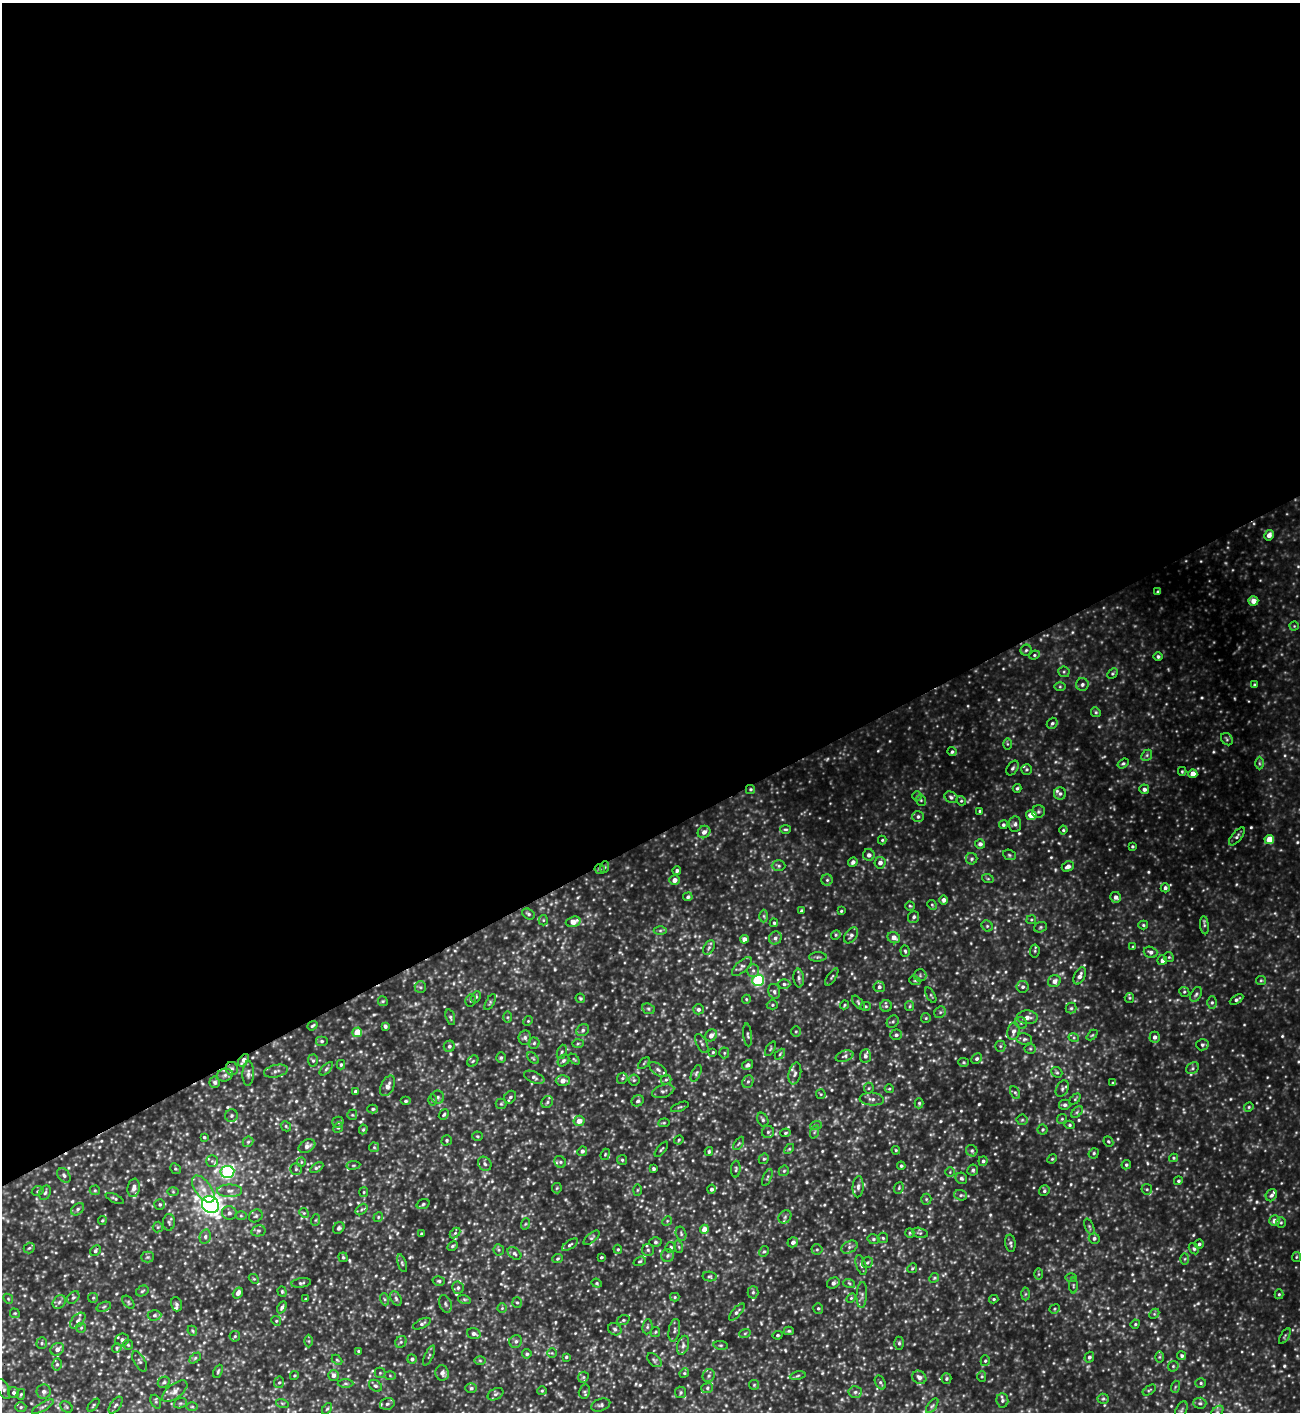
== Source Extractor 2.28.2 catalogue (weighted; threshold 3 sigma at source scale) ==
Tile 2 of 4 x 4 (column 2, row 1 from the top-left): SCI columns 1585-2882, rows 4230-5639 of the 5629 x 5640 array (HDU 1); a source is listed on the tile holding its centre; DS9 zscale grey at full resolution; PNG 1302 x 1414 px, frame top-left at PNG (2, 3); each listed source drawn as its Kron ellipse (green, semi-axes under 4 px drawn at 4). Shown black and unused: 59% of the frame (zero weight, under 3 of 4 exposures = <1% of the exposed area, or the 3 px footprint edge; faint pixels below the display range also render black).
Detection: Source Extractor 2.28.2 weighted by HDU 2 'WHT'; one run over the whole footprint, this tile lists its part. Background 0.126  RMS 0.02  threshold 0.0878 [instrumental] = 3 sigma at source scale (4.5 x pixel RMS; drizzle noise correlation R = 1.50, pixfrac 1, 0.05/0.05 arcsec/px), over >= 5 px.
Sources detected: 738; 11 too faint to see at this stretch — neither listed nor drawn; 12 inside a brighter listed object's ellipse — not listed separately; of the other 715, all 500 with FLUX_AUTO >= 2.28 (the completeness limit of this list) listed and drawn (215 fainter detections not listed), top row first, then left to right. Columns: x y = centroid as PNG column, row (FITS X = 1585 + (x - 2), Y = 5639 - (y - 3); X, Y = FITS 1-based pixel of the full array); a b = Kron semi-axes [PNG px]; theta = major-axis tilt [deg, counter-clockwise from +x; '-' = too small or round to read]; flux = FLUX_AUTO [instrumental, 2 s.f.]
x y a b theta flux
1269 535 5 4 - 11
1158 592 4 3 - 4.5
1253 601 5 4 - 17
1294 626 4 4 - 2.4
1026 650 5 5 - 3.7
1034 655 5 4 - 2.9
1158 657 4 4 - 4
1064 672 6 5 - 3.3
1112 674 6 4 44 2.5
1082 684 6 6 - 5.2
1254 685 4 3 - 2.9
1060 687 6 4 0 2.7
1096 712 5 4 - 2.9
1052 723 6 5 - 3.8
1227 739 6 5 - 3.5
1007 744 6 4 -89 2.4
952 752 4 4 - 3.5
1147 755 6 4 47 3.7
1123 763 6 4 36 3.4
1259 763 6 4 -89 2.9
1013 768 8 5 58 4.3
1026 769 5 5 - 3.4
1182 771 4 3 - 2.3
1193 774 4 4 - 21
1017 788 4 3 - 3.2
750 789 4 4 - 3
1144 789 5 5 - 6.7
1060 794 6 6 - 4.9
917 796 5 5 - 2.6
951 797 7 5 -30 4.5
921 800 6 5 - 2.6
961 801 5 4 - 2.5
980 811 4 3 - 3
1038 812 6 6 - 4.3
1031 815 5 5 - 23
918 817 6 5 - 4.5
1015 824 8 6 83 5.7
1003 825 4 4 - 3.6
785 829 5 4 - 2.6
1063 830 4 4 - 2.6
704 832 7 6 - 9.2
1237 836 11 5 49 5.2
1269 839 5 4 - 29
882 840 4 4 - 2.3
980 844 5 5 - 6.2
1132 846 3 3 - 2.6
869 855 6 5 - 8
1009 855 6 5 - 3
972 859 6 5 - 3.6
853 862 5 4 - 6.8
880 863 6 5 - 9.1
779 866 7 5 0 4.3
1068 866 6 5 - 8.9
605 867 6 4 71 2.8
600 869 5 4 - 2.6
677 871 4 3 - 5
988 879 6 3 -19 2.3
674 880 5 5 - 11
827 880 6 6 - 3.6
1165 888 4 4 - 5
688 897 5 4 - 4
1116 897 6 5 - 7.5
944 900 5 4 - 7.4
932 905 5 4 - 2.3
910 906 4 4 - 2.4
801 911 4 3 - 3
841 911 4 4 - 2.3
528 914 7 5 -32 4
764 916 6 4 -88 3.2
914 917 6 5 - 4.6
543 920 5 5 - 2.5
1031 920 5 4 - 2.5
573 922 7 5 15 19
774 923 4 4 - 2.8
1143 925 5 4 - 2.8
1204 925 9 4 -84 4
987 926 6 5 - 3.3
1040 927 6 5 - 3.3
660 930 6 4 0 3.6
836 935 5 4 - 2.5
851 935 9 5 54 5.4
775 938 7 6 - 6.1
894 938 6 5 - 12
744 939 4 4 - 12
709 947 8 5 62 4.3
1133 947 4 4 - 3.7
905 951 6 4 -87 3.1
1035 951 6 4 84 3.2
1151 952 7 5 -17 6.5
818 957 9 4 2 3.8
1169 957 5 4 - 2.5
1162 960 5 5 - 8.3
742 966 12 5 43 6.3
753 970 6 5 - 5.1
920 975 6 6 - 3.8
1080 976 9 5 64 9.2
832 977 10 3 56 2.9
799 978 9 5 -84 5.3
758 980 6 5 - 240
1261 980 5 4 - 2.5
915 981 6 3 -18 2.3
1054 981 6 5 - 9.9
784 984 6 5 - 3.9
420 987 6 5 - 3.8
879 987 6 5 - 5.4
1023 987 6 5 - 5
774 991 8 5 -75 5.1
1184 992 5 5 - 2.9
1196 994 8 5 62 4.6
931 995 8 3 -61 2.4
476 997 6 4 64 2.6
580 998 5 4 - 2.8
1129 998 5 4 - 2.5
746 999 4 4 - 2.3
1237 999 7 3 31 4.2
470 1000 6 5 - 3
383 1001 5 4 - 2.5
490 1002 9 3 62 2.9
1212 1002 6 5 - 3.7
858 1003 8 4 -50 3.8
772 1005 6 4 0 3
844 1005 4 3 - 2.3
865 1006 5 4 - 2.5
886 1006 6 5 - 3.5
910 1006 5 4 - 2.7
1071 1008 5 5 - 3.4
648 1009 6 5 - 3.6
698 1009 5 5 - 5.6
940 1012 6 5 - 3.4
450 1017 8 4 -73 3.6
507 1017 6 4 89 2.8
1027 1017 10 6 -3 12
926 1018 5 4 - 2.5
528 1021 5 4 - 2.3
893 1022 6 5 - 3.7
1021 1023 6 5 - 4.3
312 1026 5 3 - 3
385 1026 4 3 - 4.4
583 1030 7 5 34 4.4
796 1031 5 5 - 3.1
1013 1031 9 6 78 8.8
357 1032 5 4 - 39
711 1035 6 5 - 10
748 1035 11 4 -83 3.6
896 1035 6 5 - 4.8
1092 1035 6 4 44 2.3
1155 1037 5 5 - 7.4
525 1038 7 6 - 4.6
1074 1038 5 3 - 2.4
1024 1039 8 6 -10 5.1
322 1041 6 5 - 4.2
534 1043 5 5 - 3.4
578 1043 6 4 2 2.5
702 1043 10 5 -62 4.8
1202 1045 6 5 - 3.9
449 1046 6 5 - 4.9
1000 1046 5 5 - 3.2
770 1049 8 3 61 2.6
1030 1049 5 5 - 2.8
562 1052 7 4 69 3.5
713 1052 4 4 - 2.3
724 1053 5 5 - 2.8
780 1054 6 4 46 2.5
845 1056 9 5 18 4.6
865 1056 7 5 85 5.9
501 1058 5 4 - 3.1
533 1058 7 4 -45 3
574 1059 6 4 -44 2.4
976 1059 6 4 45 4
243 1060 7 4 55 8.9
313 1061 6 5 - 3.2
473 1061 6 5 - 3.2
563 1061 6 5 - 3.8
964 1062 5 4 - 2.5
644 1063 7 3 45 2.6
341 1065 5 4 - 3.2
748 1065 6 4 32 7.5
1193 1068 7 5 39 3.9
232 1069 7 6 - 4.5
326 1069 8 4 45 3.5
658 1069 10 5 -37 5.8
276 1071 12 6 13 6.7
1057 1072 6 5 - 3.5
696 1073 9 4 66 3.9
795 1073 11 6 79 7.4
248 1074 12 5 88 7
225 1075 8 6 16 5.8
534 1077 11 5 -23 6.2
622 1078 6 5 - 3.1
634 1080 5 5 - 3
666 1080 5 5 - 3.5
563 1081 7 5 -1 14
215 1082 6 5 - 5.2
748 1082 6 5 - 3.9
1113 1083 4 3 - 2.9
388 1086 11 6 65 10
869 1088 5 5 - 2.7
889 1089 4 4 - 2.5
1062 1089 9 6 62 5.2
355 1091 4 3 - 4.1
663 1091 11 6 17 6.7
1015 1092 7 4 -62 3
821 1094 5 5 - 2.3
438 1097 6 6 - 5.1
510 1097 7 5 55 4.4
872 1099 12 6 -4 8.7
1075 1099 6 4 46 2.5
432 1100 6 4 89 2.6
406 1101 5 4 - 3
638 1101 6 5 - 4.4
547 1102 6 5 - 4.4
919 1103 5 4 - 2.8
501 1104 5 5 - 2.8
1065 1105 5 5 - 5.4
680 1107 9 3 21 3.1
1249 1107 5 4 - 2.4
373 1109 5 4 - 3.5
1077 1112 7 4 46 3.4
444 1114 6 4 51 3.2
352 1115 5 5 - 2.5
231 1116 6 6 - 4.9
1062 1119 5 4 - 2.8
763 1120 7 5 -63 4.2
1022 1120 5 5 - 3
579 1121 5 5 - 18
338 1122 5 5 - 3.6
664 1123 6 4 6 2.3
816 1125 6 4 18 2.9
1070 1125 5 4 - 2.6
286 1126 5 4 - 2.3
338 1127 5 4 - 3.4
363 1129 5 4 - 2.3
1043 1129 5 5 - 3
768 1132 6 6 - 4.1
814 1132 7 4 70 3.2
785 1133 5 4 - 2.5
477 1136 5 4 - 2.4
204 1137 4 4 - 2.5
447 1140 5 5 - 2.9
679 1140 5 4 - 2.4
1108 1141 5 5 - 2.7
248 1142 6 4 42 3.5
739 1143 7 4 58 3.2
307 1146 9 6 27 9.8
374 1147 5 5 - 2.5
661 1149 9 2 51 2.6
789 1149 6 3 44 2.3
896 1150 4 4 - 2.3
582 1151 5 4 - 6
709 1151 4 3 - 2.8
972 1151 6 5 - 3.9
1094 1153 5 5 - 3.2
605 1154 6 4 69 2.4
1174 1158 4 4 - 2.4
764 1159 5 5 - 3.2
1052 1159 5 4 - 2.4
622 1160 5 5 - 2.9
212 1161 6 5 - 5
983 1161 4 4 - 4
301 1162 5 4 - 2.4
560 1162 6 5 - 4.5
485 1164 7 6 - 5.5
353 1165 7 3 8 2.3
1126 1165 5 4 - 3.1
901 1166 4 4 - 3
317 1168 7 4 31 3.5
175 1169 6 5 - 2.8
296 1169 5 5 - 3.1
653 1169 4 3 - 3.3
736 1169 8 5 88 3.4
973 1170 6 5 - 3.8
784 1171 6 4 43 3
227 1172 7 6 - 340
950 1172 5 4 - 2.9
64 1175 8 6 -53 5.2
767 1177 9 3 67 2.9
961 1178 6 5 - 4.3
1178 1181 5 4 - 3.2
858 1187 10 5 86 6.9
134 1188 9 6 82 12
557 1188 5 5 - 2.4
899 1188 6 4 71 2.9
203 1189 15 8 -54 19
711 1189 4 4 - 5.1
1147 1189 5 5 - 2.9
95 1190 5 5 - 2.6
637 1190 6 4 88 2.4
38 1191 6 4 24 2.5
229 1191 12 6 0 10
1044 1191 5 5 - 4
173 1192 6 4 -1 2.5
364 1192 5 4 - 2.3
45 1193 7 5 69 4.6
961 1195 6 5 - 3.9
1271 1195 6 5 - 4.9
115 1198 10 4 -25 3.5
926 1199 5 5 - 2.6
160 1204 5 5 - 3.3
423 1204 6 5 - 3.3
210 1205 9 8 - 1000
77 1209 7 5 42 4.6
361 1209 7 4 42 4.1
229 1213 7 6 - 5.3
304 1213 5 4 - 2.6
241 1216 6 4 0 2.5
256 1216 7 6 - 3.8
378 1217 5 4 - 2.3
785 1217 7 5 47 4.6
102 1220 4 4 - 2.4
316 1220 6 3 71 2.3
667 1221 5 4 - 2.3
1275 1221 5 5 - 13
169 1222 8 6 87 4.1
1281 1223 5 5 - 2.9
525 1224 6 3 71 2.3
158 1227 5 5 - 2.5
1089 1227 9 4 -68 3.2
339 1228 6 5 - 4.6
704 1229 4 4 - 18
258 1231 7 5 13 4.1
455 1233 6 4 45 2.7
910 1233 5 4 - 2.6
920 1233 8 5 -13 3.8
421 1234 3 3 - 2.7
681 1234 7 5 -74 3.7
205 1237 7 5 76 5.3
592 1238 10 4 40 3.8
883 1238 5 5 - 3.1
1094 1238 5 5 - 4.9
873 1239 6 5 - 3.7
655 1242 6 5 - 3.7
793 1242 5 5 - 7.7
1010 1243 9 5 -83 4.8
1199 1244 5 4 - 4.2
570 1245 9 4 34 3.8
452 1246 5 4 - 3
671 1247 5 5 - 4
679 1247 6 4 -72 2.6
849 1247 8 6 27 5.9
29 1248 5 5 - 3.2
618 1249 4 4 - 2.3
817 1249 5 5 - 3.2
1194 1249 6 4 -58 3.7
499 1250 6 5 - 3.3
648 1250 6 6 - 4.4
95 1251 6 4 48 3.9
764 1251 5 4 - 2.9
514 1253 8 5 -40 4.8
668 1256 6 6 - 4.7
148 1257 6 5 - 3.7
343 1257 5 4 - 2.7
601 1257 3 3 - 2.5
1296 1257 5 4 - 2.3
558 1259 5 4 - 2.9
1185 1259 6 4 88 2.8
640 1261 6 4 19 2.8
867 1262 6 5 - 3.2
402 1263 9 4 -72 3.6
861 1265 10 5 -72 4.9
912 1268 5 4 - 2.6
1038 1274 6 4 90 2.4
710 1277 7 4 -10 3.3
934 1278 5 4 - 2.4
1071 1278 6 4 0 2.4
254 1279 5 4 - 2.6
439 1281 6 4 -14 3.1
301 1283 10 4 8 4.2
597 1283 5 4 - 2.4
833 1283 6 5 - 6.7
849 1283 6 3 -19 2.8
1073 1286 8 3 90 2.8
458 1288 6 6 - 5
142 1291 6 5 - 3.4
282 1292 5 4 - 2.7
753 1292 6 5 - 4
238 1293 6 4 56 11
1025 1294 6 4 88 2.9
1279 1294 5 4 - 2.7
862 1295 13 5 87 6.5
73 1297 7 5 48 3.6
675 1297 4 4 - 2.3
93 1298 5 5 - 2.4
396 1298 8 5 -63 4.5
851 1298 6 3 45 2.4
8 1299 5 4 - 2.4
306 1299 4 3 - 2.5
384 1299 6 4 -71 3.2
464 1299 6 4 -19 2.9
994 1299 4 3 - 2.7
59 1302 7 6 - 5.1
128 1302 7 4 -51 3.1
517 1302 5 5 - 3.1
176 1304 7 5 -72 5
445 1304 9 6 -70 4.9
104 1307 7 4 20 3.3
282 1307 6 4 62 4.5
502 1308 4 4 - 2.4
818 1308 5 5 - 3.2
1055 1309 5 4 - 2.6
737 1312 10 4 48 5.3
15 1313 5 4 - 2.5
1154 1314 6 4 45 2.7
154 1315 7 5 3 4.4
623 1320 6 5 - 2.9
78 1321 9 5 46 6.5
276 1321 5 4 - 2.3
422 1324 9 4 27 4.4
1135 1324 5 4 - 2.4
647 1327 7 5 83 4
81 1328 5 5 - 2.7
615 1329 7 6 - 4.4
674 1330 11 5 80 5.9
192 1331 5 4 - 2.5
789 1331 5 4 - 2.9
655 1332 5 4 - 2.3
745 1333 6 3 19 2.3
474 1334 7 5 -16 6.5
778 1335 5 4 - 3
235 1336 5 5 - 3.1
1285 1336 9 3 58 2.6
122 1340 7 6 - 7.1
309 1341 6 4 -90 2.8
516 1341 6 6 - 5.5
401 1342 6 5 - 3.8
42 1343 5 5 - 3.3
899 1343 6 5 - 3.8
128 1345 5 5 - 2.3
683 1345 10 5 74 6.5
721 1345 7 4 -8 2.9
117 1348 5 4 - 2.6
57 1349 7 6 - 9.6
358 1351 4 4 - 2.4
552 1353 4 4 - 2.3
527 1354 5 4 - 3.4
429 1356 11 3 64 3.1
1182 1356 4 4 - 3.9
566 1357 3 3 - 2.3
1089 1357 5 5 - 5.4
1159 1357 6 4 90 2.6
195 1358 6 4 45 3
412 1359 5 4 - 5.3
337 1360 6 3 -45 2.3
654 1360 8 5 -43 4
140 1361 11 5 -58 5.3
480 1361 6 4 -1 2.6
985 1361 5 4 - 3
57 1364 6 5 - 3.6
1173 1366 6 5 - 2.9
218 1371 7 3 66 2.7
380 1373 5 5 - 2.9
442 1373 8 6 -77 8.3
684 1373 5 4 - 2.7
294 1375 4 4 - 2.3
333 1375 5 5 - 8.8
390 1375 6 4 -2 2.4
709 1376 7 6 - 5.2
798 1376 8 4 10 3.1
982 1376 5 4 - 2.7
583 1377 6 5 - 3.1
919 1377 7 6 - 9.1
946 1379 5 5 - 3
164 1382 6 5 - 3.9
279 1382 6 5 - 3.2
880 1382 7 5 -62 3.8
345 1383 8 4 0 3.4
1201 1383 5 4 - 3
754 1385 5 5 - 2.6
375 1386 7 5 -36 4.4
1175 1387 6 4 72 2.4
471 1388 6 5 - 3.7
707 1388 6 5 - 3.7
3 1389 11 5 -64 5.1
1149 1390 7 3 33 2.4
175 1391 15 7 37 11
542 1391 5 4 - 2.3
584 1391 7 5 77 4
44 1392 7 7 - 6.6
681 1392 6 5 - 3.5
855 1392 7 5 4 5
14 1393 5 5 - 4.9
21 1394 5 4 - 2.5
495 1394 8 5 27 4.6
1103 1399 5 5 - 3
1002 1400 7 6 - 5.2
156 1402 7 5 -67 3.4
180 1403 6 5 - 2.9
282 1403 6 4 -19 2.7
1200 1403 6 5 - 3.9
387 1404 7 5 16 4.7
93 1405 8 4 50 2.7
116 1405 10 5 54 4.8
601 1405 10 6 19 4.9
192 1406 6 4 0 2.7
932 1406 8 4 53 3.9
21 1407 5 5 - 3.2
43 1407 12 4 30 5.1
67 1407 6 5 - 3.1
327 1409 6 4 53 3
1181 1410 9 5 65 5.6
1217 1412 8 4 46 4.9
Overlapping masked pixels (flux is a lower limit): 4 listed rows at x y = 750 789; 600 869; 243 1060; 215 1082
Isophote crosses this tile's border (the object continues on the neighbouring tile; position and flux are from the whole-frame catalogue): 1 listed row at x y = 1217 1412